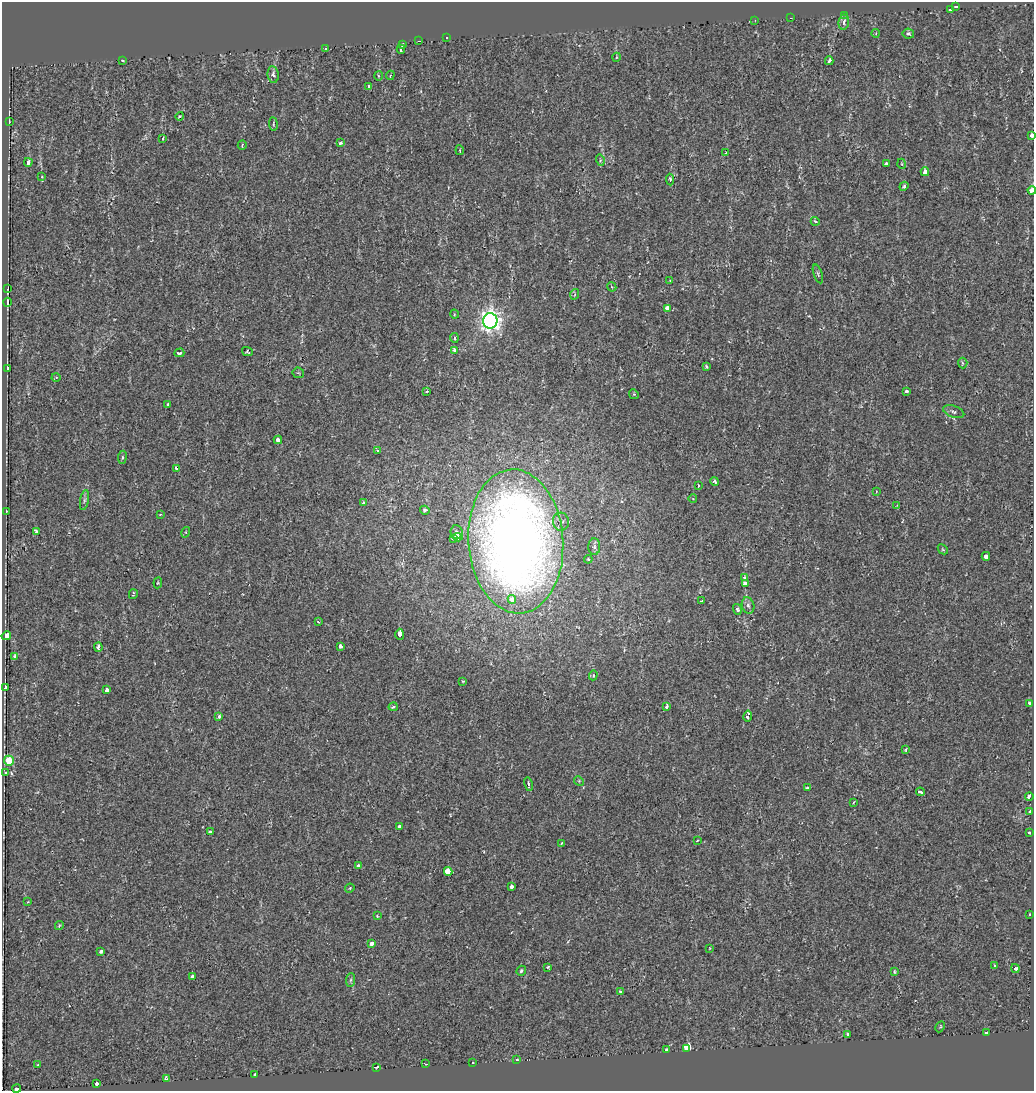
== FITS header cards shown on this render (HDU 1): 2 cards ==
NAXIS1  =                 1032
NAXIS2  =                 1089

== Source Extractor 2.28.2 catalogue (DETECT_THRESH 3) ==
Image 1032 x 1089 px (HDU 1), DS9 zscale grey, 1 PNG px = 1 image px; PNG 1036 x 1093 px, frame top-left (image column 1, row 1089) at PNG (2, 2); each listed source drawn as its Kron ellipse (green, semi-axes under 4 px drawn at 4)
Background -0.0013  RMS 0.0067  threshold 0.0202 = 3 sigma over >= 5 px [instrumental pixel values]
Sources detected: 158; all 158 listed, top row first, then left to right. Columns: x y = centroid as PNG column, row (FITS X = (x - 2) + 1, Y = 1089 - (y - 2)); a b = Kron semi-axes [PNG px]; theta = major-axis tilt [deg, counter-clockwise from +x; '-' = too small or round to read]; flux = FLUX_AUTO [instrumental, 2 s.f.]
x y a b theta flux
956 6 3 3 - 7.7
950 10 3 3 - 1.3
845 15 3 2 - 1.7
791 18 3 2 - 0.6
755 20 2 2 - 0.24
844 22 7 5 81 1.4
876 33 4 3 - 0.32
908 34 5 5 - 0.99
447 38 3 3 - 1.3
419 41 3 2 - 1.5
403 45 3 3 - 0.71
326 48 3 3 - 4.1
401 49 4 3 - 1.9
617 57 4 3 - 0.34
123 60 3 3 - 0.71
829 61 4 3 - 3.2
273 75 8 5 -84 2
390 75 4 3 - 0.55
378 76 5 3 - 0.51
369 86 3 3 - 1.7
180 116 4 3 - 0.66
9 122 3 2 - 0.4
273 124 7 3 -83 0.56
1032 135 3 3 - 6.2
163 138 3 2 - 0.89
340 143 3 3 - 2.8
242 145 5 4 - 0.47
460 150 5 2 - 0.37
726 153 4 3 - 0.52
600 160 6 3 -74 0.62
28 162 4 3 - 1.8
886 164 3 3 - 1.6
902 164 5 3 - 0.42
925 172 4 3 - 4.9
42 177 3 2 - 0.35
670 179 6 4 -84 0.94
904 186 5 4 - 0.74
1032 190 4 3 - 11
815 221 4 4 - 0.73
818 274 10 3 -70 0.77
670 281 3 2 - 0.32
612 287 5 3 - 0.43
8 288 3 2 - 0.36
575 294 5 3 - 0.46
7 302 4 3 - 1.7
667 309 4 3 - 18
454 314 5 3 - 0.36
490 321 8 7 - 260
454 338 5 3 - 0.6
454 350 3 3 - 4.4
247 352 5 4 - 0.68
179 353 5 3 - 1.6
963 363 5 4 - 0.7
706 366 3 3 - 1.1
7 368 3 3 - 16
298 373 6 5 - 0.62
56 377 4 4 - 0.48
427 391 3 3 - 0.55
907 391 4 3 - 1.3
634 394 5 4 - 0.55
168 405 3 3 - 1.9
954 412 11 5 -18 1.4
278 440 4 3 - 3.8
378 450 4 3 - 0.75
122 457 6 3 83 0.69
176 468 4 3 - 1.2
715 482 4 3 - 0.91
698 485 3 3 - 0.5
876 492 3 2 - 0.34
693 499 4 3 - 0.28
84 500 10 4 79 1.2
363 503 4 3 - 1.1
897 505 4 3 - 0.3
425 510 5 4 - 1.8
6 511 3 2 - 0.49
160 515 3 2 - 0.42
561 522 9 8 - 2.4
36 531 3 3 - 3.1
186 532 5 3 - 0.43
456 532 7 6 - 1.3
458 537 5 4 - 3.8
453 538 3 3 - 1.4
516 541 72 47 -86 530
594 547 8 6 -87 1.3
943 549 6 3 -45 0.48
986 556 4 4 - 4.4
588 559 4 4 - 0.46
744 577 3 3 - 1.7
158 583 5 4 - 0.48
745 583 4 3 - 2.9
133 594 5 2 - 0.5
512 599 4 4 - 5.1
702 601 4 3 - 0.97
748 605 8 6 -73 1.5
737 609 5 4 - 1.1
318 622 3 3 - 0.43
400 634 5 3 - 8.3
6 636 5 3 - 26
340 646 4 4 - 1.7
98 647 4 3 - 4.5
15 657 3 3 - 1.7
593 675 5 4 - 0.65
463 681 3 3 - 0.41
6 687 3 3 - 4.5
107 690 4 3 - 5.7
1029 704 3 3 - 2.7
667 706 4 3 - 1.5
393 707 4 3 - 0.69
219 716 4 3 - 1.5
748 716 5 3 - 5.1
905 750 4 2 - 0.49
9 761 5 5 - 16
6 773 4 3 - 1.4
579 781 5 4 - 0.45
529 784 7 4 -80 0.99
807 787 4 3 - 1.1
920 792 4 3 - 1.9
1029 796 4 3 - 13
853 803 3 2 - 0.41
1030 811 3 3 - 2
399 826 3 3 - 3
210 831 4 3 - 1.3
1030 832 3 3 - 7.8
697 841 3 2 - 0.29
562 843 4 3 - 0.39
358 866 3 3 - 1.3
448 871 4 4 - 19
512 887 4 3 - 2.5
350 888 5 4 - 0.49
28 902 4 2 - 0.36
1030 914 3 2 - 0.28
377 916 3 2 - 0.37
59 925 4 4 - 0.44
372 943 4 3 - 4.4
710 948 3 2 - 0.27
101 951 3 3 - 1.1
994 966 3 3 - 7.3
548 967 3 3 - 0.48
1016 968 4 3 - 1.6
521 971 5 4 - 0.86
894 972 4 3 - 0.58
192 976 4 3 - 3.3
351 980 7 4 88 0.91
621 992 3 3 - 8.6
940 1027 6 3 63 0.48
987 1032 3 3 - 0.86
848 1035 4 3 - 4.1
686 1048 4 3 - 350
667 1050 3 3 - 4.1
517 1060 3 3 - 4.2
473 1063 3 2 - 0.47
426 1064 3 2 - 1.6
38 1065 3 3 - 0.53
376 1067 4 2 - 1.3
255 1074 3 3 - 4.7
166 1079 4 4 - 0.89
97 1083 4 3 - 2.9
17 1088 4 3 - 13
At the frame edge (FLAGS 8, measured only in part): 3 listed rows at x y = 1032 135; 1032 190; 17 1088